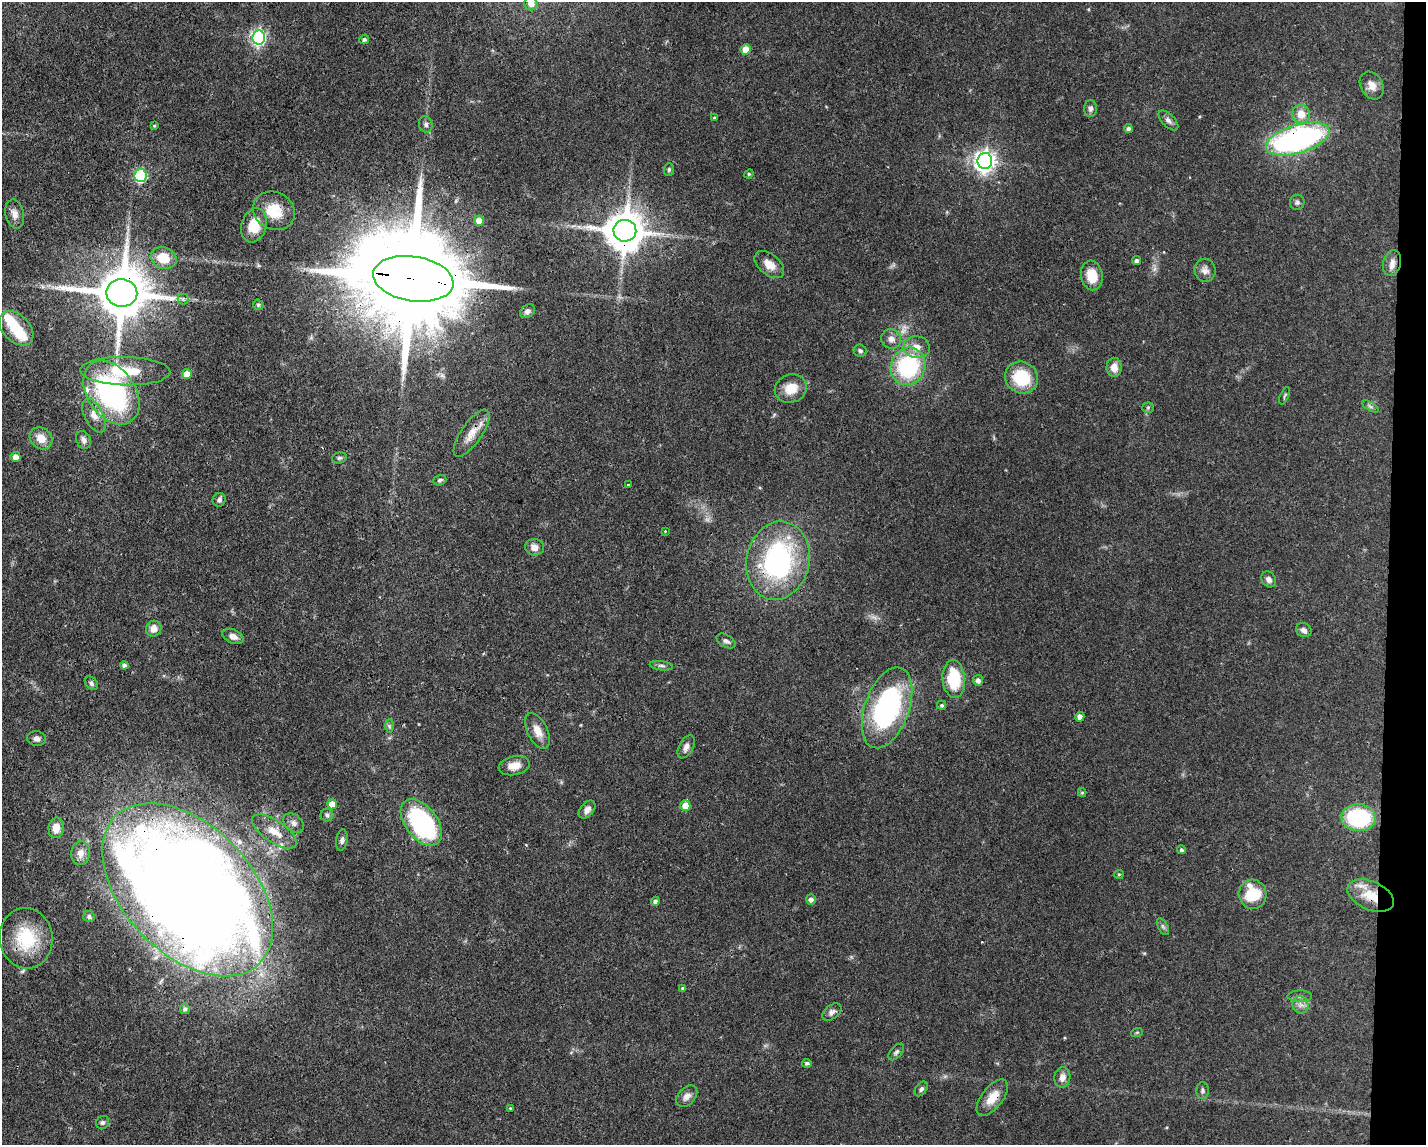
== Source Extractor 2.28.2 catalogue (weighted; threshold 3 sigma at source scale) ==
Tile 6 of 3 x 4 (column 3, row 2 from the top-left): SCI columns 2956-4379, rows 2289-3431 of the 4598 x 4575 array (HDU 1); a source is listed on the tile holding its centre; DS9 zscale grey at full resolution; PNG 1428 x 1147 px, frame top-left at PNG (2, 2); each listed source drawn as its Kron ellipse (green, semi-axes under 4 px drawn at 4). Shown black and unused: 3% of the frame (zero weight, under 3 of 4 exposures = <1% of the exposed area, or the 3 px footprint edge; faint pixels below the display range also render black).
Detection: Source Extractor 2.28.2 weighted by HDU 2 'WHT'; one run over the whole footprint, this tile lists its part. Background 0.0632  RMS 0.0038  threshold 0.0171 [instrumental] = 3 sigma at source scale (4.5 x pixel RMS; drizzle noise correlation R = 1.50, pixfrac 1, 0.05/0.05 arcsec/px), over >= 5 px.
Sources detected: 124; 4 too faint to see at this stretch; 3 inside a brighter object's white glare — neither listed nor drawn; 2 inside a brighter listed object's ellipse — not listed separately; the other 115 listed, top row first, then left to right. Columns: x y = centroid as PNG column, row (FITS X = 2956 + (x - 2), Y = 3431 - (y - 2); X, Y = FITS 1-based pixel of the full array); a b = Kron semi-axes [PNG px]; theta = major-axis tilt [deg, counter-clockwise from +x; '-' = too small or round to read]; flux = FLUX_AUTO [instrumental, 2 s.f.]
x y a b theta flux
531 3 7 6 - 3
259 37 7 6 - 90
364 39 5 4 - 1
746 49 5 5 - 5.7
1372 85 15 11 -59 3.4
1091 108 8 6 90 1.3
1301 114 9 8 - 5.4
714 118 4 3 - 0.43
1168 120 12 6 -45 1.5
426 124 8 6 -76 1.2
154 126 4 4 - 0.48
1128 129 4 4 - 1
1298 139 33 14 17 100
985 161 8 7 - 240
669 169 6 5 - 0.64
749 174 5 4 - 0.46
140 175 6 6 - 48
1297 202 7 7 - 0.93
274 211 22 18 -28 9.9
15 214 15 9 -77 2.7
479 221 5 5 - 4
254 225 17 12 73 8.1
625 231 11 11 - 1200
164 258 13 11 -23 8.6
1136 260 4 4 - 0.95
1392 263 13 9 75 2.9
769 264 17 10 -39 4.2
1205 270 11 10 - 2.4
1092 275 15 11 -80 7.3
413 279 40 22 -9 13000
122 293 15 13 -2 2400
183 299 5 5 - 0.75
258 305 5 4 - 0.6
527 311 8 6 36 1.2
16 328 20 13 -45 12
891 339 10 9 - 2.4
917 347 13 11 -8 4
860 351 6 6 - 0.91
908 366 19 17 64 40
1114 367 9 7 -87 3.5
125 371 45 14 -1 16
187 374 5 5 - 4.7
1021 378 17 15 -29 16
791 388 16 14 21 6.7
111 393 35 24 -56 71
1285 396 9 3 67 0.51
1370 406 9 4 -30 0.88
1148 408 5 5 - 0.61
94 415 18 9 -63 3.6
472 433 27 10 55 5.5
41 438 12 10 -43 4.8
83 440 9 7 -64 1.7
15 457 5 5 - 2.7
339 458 7 5 14 0.83
440 480 6 5 - 0.76
628 484 3 3 - 0.75
219 500 7 6 - 1.1
665 531 4 4 - 0.31
534 547 9 8 - 2.8
778 561 39 31 78 69
1269 579 8 7 - 1.7
154 629 8 7 - 3.5
1304 630 8 6 -26 1.6
233 636 11 7 -24 2.5
726 641 10 6 -29 1.2
124 665 4 4 - 1.3
661 666 12 4 -7 1.1
954 679 19 11 -86 16
978 680 5 5 - 1.6
91 683 8 5 -49 0.99
942 705 4 4 - 0.72
887 708 42 22 70 65
1080 717 5 4 - 2.5
389 726 7 4 -89 0.7
538 731 19 10 -63 4.3
36 739 9 7 -9 1.7
686 747 12 7 62 1.9
514 766 16 9 11 4.1
1082 793 4 4 - 0.44
332 804 5 5 - 4.7
685 806 5 5 - 6.4
587 810 10 6 51 2
327 815 6 6 - 0.92
1358 818 17 13 -5 35
421 822 27 16 -52 63
294 823 11 8 -41 1.9
56 828 10 7 81 4.2
274 831 26 11 -34 6.7
342 840 11 6 82 1.2
1181 850 4 4 - 0.79
81 853 12 9 85 2.9
1119 874 5 4 - 0.44
188 890 103 64 -46 1000
1253 894 14 14 - 14
1371 896 24 14 -23 9.6
811 899 5 5 - 1.4
655 901 4 4 - 1.3
89 916 6 5 - 0.76
1163 927 9 5 -63 0.88
26 938 30 26 -83 22
683 988 4 4 - 0.73
1300 996 12 6 1 1.3
1300 1005 9 7 -60 1.9
185 1009 5 5 - 0.79
832 1012 11 6 37 1.7
1137 1032 6 4 19 0.43
896 1052 10 5 49 0.99
807 1063 5 4 - 0.82
1062 1077 10 8 79 2.9
921 1089 8 5 52 1
1202 1091 8 6 -90 0.97
687 1096 12 8 46 2.5
992 1098 21 10 52 5.9
510 1108 3 3 - 0.51
102 1122 7 6 - 0.89
Overlapping masked pixels (flux is a lower limit): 11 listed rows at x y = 1298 139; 625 231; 413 279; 122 293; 111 393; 472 433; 778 561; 188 890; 1371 896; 26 938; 992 1098
Isophote crosses this tile's border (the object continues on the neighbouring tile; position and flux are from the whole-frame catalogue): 1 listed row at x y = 531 3